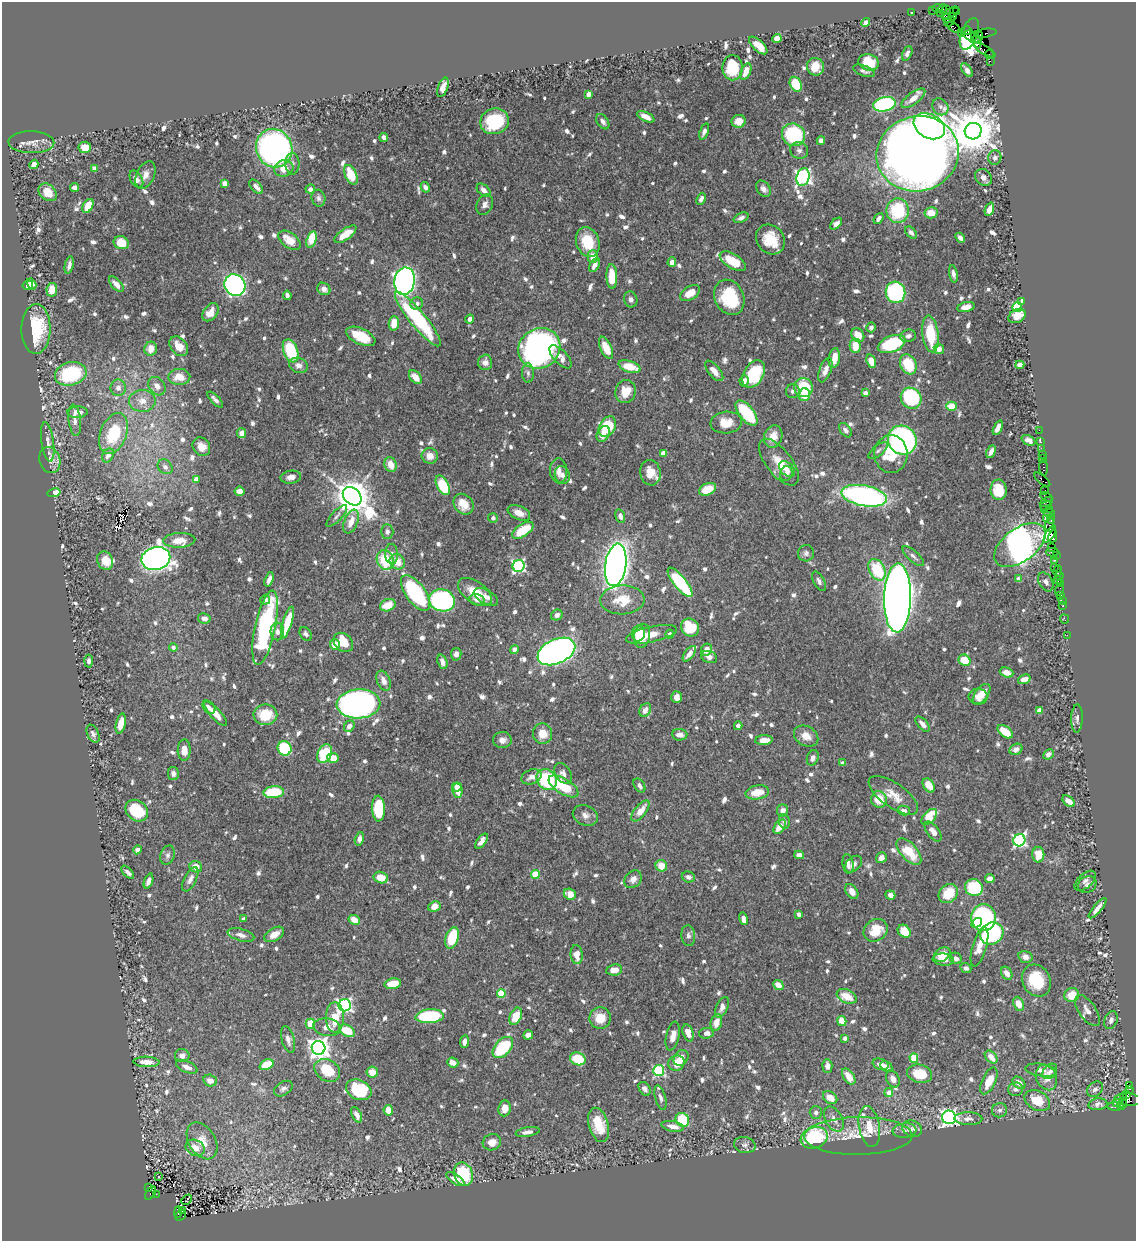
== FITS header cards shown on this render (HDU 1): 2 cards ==
NAXIS1  =                 1134
NAXIS2  =                 1239

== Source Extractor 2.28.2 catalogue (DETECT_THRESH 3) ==
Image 1134 x 1239 px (HDU 1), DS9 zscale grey, 1 PNG px = 1 image px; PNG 1138 x 1243 px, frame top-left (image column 1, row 1239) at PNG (2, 2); each listed source drawn as its Kron ellipse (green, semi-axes under 4 px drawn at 4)
Background 0.6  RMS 0.0089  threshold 0.0266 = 3 sigma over >= 5 px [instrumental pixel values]
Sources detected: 951; of the 951, the 500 brightest by FLUX_AUTO listed and drawn (451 fainter detections omitted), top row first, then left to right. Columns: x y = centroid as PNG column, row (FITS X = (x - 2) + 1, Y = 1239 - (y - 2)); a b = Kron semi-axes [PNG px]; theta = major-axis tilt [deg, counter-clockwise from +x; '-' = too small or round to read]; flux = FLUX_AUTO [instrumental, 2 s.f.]
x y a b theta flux
938 8 5 3 - 30
943 9 5 3 - 18
946 10 3 2 - 14
933 11 3 2 - 23
956 11 3 3 - 28
912 12 2 2 - 6.6
951 13 9 3 30 140
941 14 3 2 - 190
953 16 4 3 - 17
947 18 5 3 - 200
866 22 4 4 - 3.5
949 22 6 3 34 62
954 27 8 4 -36 46
967 31 5 3 - 41
962 33 3 3 - 30
985 33 11 3 6 43
969 34 16 8 69 110
973 37 9 5 -28 67
978 37 6 4 57 480
777 39 4 4 - 7.6
976 40 9 4 -70 320
758 45 11 5 -42 10
984 50 12 3 -31 80
907 53 8 4 64 2.6
989 54 4 2 - 25
990 61 2 2 - 6.3
869 62 10 8 -16 15
815 67 9 8 - 8.3
733 68 12 10 90 25
967 70 8 4 -55 2.8
746 71 8 5 66 6.9
864 71 11 5 -20 2.2
796 84 8 5 -62 26
443 87 10 5 71 5.1
588 94 4 4 - 7.4
913 98 14 6 37 5.7
884 104 11 7 12 76
940 107 9 7 -49 2.9
646 117 9 4 -25 5.9
495 121 14 12 21 35
739 121 7 6 - 5.9
603 122 8 5 -54 2.7
929 126 16 12 -29 190
973 131 8 8 - 2600
704 132 8 4 69 2.7
793 135 12 11 - 47
384 137 4 4 - 2.6
821 141 4 4 - 3
31 142 23 11 -1 5.6
85 147 6 5 - 7.5
274 148 19 18 - 210
799 150 9 8 - 2.6
918 154 41 37 14 1200
995 158 7 6 - 2.1
34 164 5 4 - 4.8
292 164 11 7 89 2.7
94 168 4 4 - 5.5
284 168 10 8 18 7.1
145 175 14 9 65 5
351 175 10 6 -66 15
803 177 9 6 75 210
983 177 9 7 -46 2.8
136 179 9 5 -59 4.7
224 183 4 4 - 5.9
256 187 8 4 -46 2.7
425 187 5 4 - 2.2
75 188 4 4 - 3.3
310 189 5 4 - 2.4
763 189 9 6 -52 2.7
484 190 8 5 -43 3.5
48 192 10 7 -42 8.5
318 198 8 7 - 2.1
701 199 6 4 66 2.5
485 205 10 8 66 3.1
88 206 7 5 61 11
989 209 7 4 69 4.4
898 211 12 11 - 39
931 213 6 5 - 7.9
741 218 8 4 23 2.6
879 218 6 4 53 2.5
836 224 7 4 45 2.8
911 233 7 4 -48 2.1
345 234 13 5 35 10
960 238 5 4 - 3
311 239 8 4 73 21
770 239 16 13 -50 15
290 240 13 7 -36 10
588 242 15 11 -72 19
121 243 8 6 -21 12
593 257 6 5 - 6.8
733 261 14 7 -31 17
672 262 5 4 - 3.9
69 265 9 4 78 2.3
595 265 7 4 60 3.8
953 274 9 4 -79 2.1
612 276 12 5 -88 15
405 281 14 10 80 340
32 284 6 4 -60 3.3
116 284 9 4 -48 4.7
28 285 5 4 - 2.3
235 285 11 10 - 220
324 289 7 6 - 3.6
52 290 7 5 80 9.2
895 292 11 9 -74 86
690 293 11 6 32 9.5
287 295 5 4 - 2.4
729 297 18 14 -63 41
631 299 8 6 -73 2.5
1022 302 3 2 - 3.9
417 304 6 6 - 2.4
966 307 9 5 12 4
1017 307 5 4 - 34
210 312 10 7 53 7.1
1017 316 9 6 29 9.9
418 319 34 8 -50 62
469 319 4 4 - 2.5
394 323 7 5 84 11
871 327 5 4 - 2.3
36 329 25 14 89 32
930 334 18 8 -82 25
858 335 7 6 - 8.1
361 336 15 8 -25 19
908 336 8 6 14 2.2
892 344 14 8 21 43
179 346 11 8 -51 8.2
855 346 7 5 -89 9.9
539 348 22 19 35 250
606 348 12 5 -65 10
151 349 7 6 - 7.5
939 349 5 5 - 5.8
291 351 12 7 -70 33
560 357 14 6 -47 5.1
834 358 10 5 79 8.1
871 361 7 4 -71 8.3
485 362 7 7 - 4.3
908 364 10 8 -64 22
298 365 10 7 -19 3.1
1020 365 4 4 - 3.9
630 367 11 5 -18 14
825 370 13 6 69 4.4
714 371 12 5 -50 5.7
528 373 10 6 -89 2.1
71 374 16 11 15 51
754 374 15 10 59 34
179 377 11 8 0 10
415 377 8 5 -49 7.2
744 381 5 4 - 2.6
157 386 10 7 -51 4.6
118 388 8 7 - 3.6
803 388 9 9 - 30
793 391 7 7 - 2.1
626 392 12 10 71 11
865 393 4 4 - 2.8
804 395 6 5 - 8.2
911 398 11 10 - 60
215 400 10 4 -45 2.3
142 401 13 11 0 6.6
951 406 5 4 - 18
77 412 10 5 3 4.1
747 413 15 7 -51 34
75 420 16 6 -83 2.9
726 423 16 11 6 11
607 427 11 8 57 24
998 428 8 4 65 5
845 430 8 5 -52 2.3
1039 430 2 2 - 9.2
242 433 5 4 - 6
113 434 21 13 68 25
603 434 8 6 61 5.6
773 437 11 9 71 7.9
902 440 15 14 - 170
1028 440 7 5 -25 2.9
48 442 20 6 -82 4.4
1040 442 3 3 - 32
201 447 10 8 -51 5.7
1041 448 2 2 - 15
878 451 12 5 40 2.1
991 452 7 4 64 3.7
663 453 4 4 - 6.9
891 454 19 16 -86 20
1042 454 2 2 - 20
108 455 7 5 60 3
430 456 8 8 - 5.5
1043 458 4 2 - 31
50 460 13 10 -70 4.5
779 462 28 12 -52 12
391 465 7 6 - 8.1
165 467 8 6 -43 2.1
1043 468 8 3 -86 58
787 469 9 6 -44 3.3
559 471 12 8 -87 4.7
650 473 13 10 -80 8.4
786 474 7 6 - 2.8
562 475 9 7 -71 2.9
291 477 10 6 8 3.7
196 479 4 4 - 5.8
1042 480 10 3 -38 83
443 485 10 5 -61 35
707 489 9 5 24 12
999 490 10 8 -88 17
1045 490 2 2 - 20
239 491 5 4 - 4.6
54 493 7 4 13 5.6
352 496 10 8 -44 1600
864 496 23 10 -11 170
1046 497 6 3 -28 34
1046 502 7 3 26 58
464 504 11 9 -50 10
1046 506 5 3 - 23
1044 509 3 2 - 20
1050 509 3 3 - 23
519 513 12 7 -23 6.3
1049 513 6 2 -13 42
337 516 14 5 47 2.1
620 516 7 4 -73 2.9
493 518 5 5 - 2.1
1047 518 3 3 - 24
1051 519 4 2 - 84
351 522 12 6 68 7.6
1050 525 7 4 83 90
523 530 12 6 34 18
387 532 7 6 - 2.4
1050 534 9 3 57 130
1053 536 6 3 78 100
179 540 16 7 3 7.9
1020 545 29 16 36 550
1052 547 2 2 - 15
1052 552 6 2 1 43
806 553 8 8 - 2.1
392 554 10 6 -86 2.8
1056 555 3 2 - 31
913 556 14 5 -42 2.3
156 558 14 11 13 600
385 560 10 8 -70 24
1055 560 4 2 - 48
105 561 9 7 -65 8
397 562 8 7 - 7.8
616 565 21 10 82 550
519 566 6 5 - 100
1054 568 3 2 - 47
877 570 11 7 -61 28
1058 571 6 4 81 60
1059 576 3 2 - 20
269 579 7 4 71 2.9
1018 579 4 4 - 2.1
1058 580 4 3 - 82
819 581 11 5 -62 2.1
680 582 18 6 -51 59
1046 582 10 6 -59 2.6
1060 584 3 2 - 16
1060 589 6 2 71 8.3
475 592 19 10 -35 13
415 593 21 10 -54 58
1061 595 3 3 - 43
486 597 13 7 -29 4.7
897 598 34 13 89 1100
265 600 5 5 - 2.5
442 600 13 11 -18 110
477 600 8 5 -14 3.3
622 600 22 14 2 14
1062 601 3 2 - 6.4
388 605 8 6 21 11
1063 606 3 3 - 25
557 615 6 5 - 3
204 618 6 5 - 3.9
1064 619 5 2 - 9.4
287 623 16 4 74 19
265 628 38 10 78 95
690 628 9 8 - 30
277 631 9 7 -90 3.1
638 633 8 6 76 7.9
306 634 7 5 -58 2.3
651 634 26 7 12 11
670 634 4 4 - 2.9
1067 635 2 2 - 2.8
642 636 12 8 80 15
343 642 11 8 -45 16
335 644 5 5 - 8.3
173 647 4 4 - 3
514 649 4 4 - 4.3
706 650 6 5 - 7.5
556 651 20 12 25 350
456 654 6 5 - 3
689 654 9 4 53 4.7
709 657 8 6 -19 3.6
965 660 6 5 - 14
89 661 6 4 87 2.1
442 662 7 5 -70 2.8
1006 672 7 5 -18 4.9
1024 679 6 4 20 5.3
384 681 10 6 -66 5.2
982 694 12 6 52 7.8
677 697 6 5 - 3.9
978 697 9 8 - 6.4
359 704 22 14 3 260
209 707 7 5 -46 2.6
645 710 7 5 63 4.4
1039 710 4 4 - 7
215 714 15 5 -47 6.5
265 715 12 10 -2 18
1077 718 14 5 88 2.3
121 724 10 4 76 9.5
923 724 9 5 -49 3.5
349 726 6 5 - 3.3
738 726 4 4 - 3.7
1005 732 9 5 -36 12
93 734 9 5 -63 2.1
543 734 10 9 - 8.6
680 735 7 6 - 4.9
806 736 13 9 -29 6.8
502 740 9 8 - 4.3
764 740 9 5 4 5.4
285 748 7 6 - 52
1016 749 7 5 31 2.9
184 750 10 6 90 5.1
324 754 10 7 61 25
1048 754 6 4 43 2.5
333 758 6 5 - 7.5
813 758 8 5 70 3.2
842 763 4 3 - 2.6
563 773 11 7 -54 3.4
173 774 7 5 -79 2.1
531 777 10 7 21 4.2
547 779 11 9 -51 54
639 785 8 5 -58 2.3
929 785 8 5 -57 9.3
564 786 17 7 -31 26
457 787 4 4 - 7.5
457 791 7 5 -80 7.9
274 792 10 6 3 28
757 792 12 7 10 12
893 795 29 12 -35 9.9
879 799 8 8 - 12
1069 801 7 4 -41 5.4
378 809 13 6 -88 40
782 810 6 5 - 3.6
137 811 12 9 -42 25
640 811 12 5 51 8.3
904 811 6 4 -14 2.5
585 815 13 10 -22 3.9
929 817 9 5 47 15
784 821 7 5 -77 2.2
780 827 8 5 55 7.4
933 831 11 6 -53 5
359 839 7 4 75 2.4
1019 840 6 6 - 110
482 841 9 4 52 3.8
137 850 4 4 - 3.4
909 852 16 8 -48 18
167 855 10 7 73 2.1
799 855 5 4 - 3.4
1038 855 8 6 88 11
881 858 5 5 - 2.9
848 864 10 5 -82 2.7
853 864 10 6 43 2.4
661 866 6 5 - 8.6
196 867 6 5 - 6.3
128 872 8 4 -47 2.4
535 874 4 4 - 24
688 877 7 5 -17 2.5
381 878 7 5 -15 9.8
190 879 13 6 63 3.2
633 879 10 7 48 4.1
990 879 5 4 - 3.7
148 881 8 4 69 2.5
1085 881 13 7 42 2.6
1087 884 10 8 30 2.2
974 888 9 8 - 42
852 891 8 5 -55 3.8
570 894 6 5 - 8.6
948 894 10 8 42 18
890 895 5 4 - 2.7
434 906 6 5 - 6.5
1098 908 13 4 50 4.6
799 914 4 3 - 2.4
984 918 13 12 - 120
244 919 4 3 - 2.5
743 919 6 4 -77 3.2
354 920 6 4 -28 8.4
977 923 6 4 37 11
876 930 13 10 35 15
904 931 7 5 -44 14
274 934 11 6 31 6
992 934 12 10 37 75
241 935 14 6 -16 3.5
688 936 10 7 -85 2.4
452 938 11 6 74 28
980 947 20 7 74 8.8
577 955 9 6 -84 7.3
942 955 9 6 35 10
1025 957 7 6 - 3.9
956 958 6 5 - 3
943 960 11 6 -7 4.9
966 968 5 4 - 2.3
614 970 8 5 7 5.8
1007 973 7 5 -56 4.8
1036 980 16 13 -62 25
393 984 8 5 12 15
778 985 5 4 - 6
501 993 4 4 - 22
1072 995 7 7 - 11
847 996 10 6 -25 12
1019 1004 7 5 -66 7.6
345 1005 6 6 - 150
722 1007 11 6 66 4.4
1087 1010 18 8 -55 4.9
430 1016 14 7 4 55
516 1016 9 5 64 13
335 1017 15 9 90 14
600 1018 11 10 - 11
1111 1020 9 6 68 2.9
842 1021 5 4 - 8.5
716 1022 8 5 74 6.8
310 1024 5 4 - 13
327 1027 14 9 -9 7
347 1031 8 5 -28 18
688 1033 9 5 -73 5.3
706 1033 7 5 4 3.6
528 1035 5 4 - 4.7
673 1036 15 6 77 5.2
845 1038 4 3 - 2.9
288 1039 14 6 -75 3.3
464 1042 6 4 80 3
503 1047 12 8 47 41
319 1048 7 7 - 440
182 1056 7 6 - 3.9
991 1057 7 5 -48 6.3
681 1058 8 6 54 6.3
914 1058 4 4 - 20
578 1059 8 6 -17 22
147 1062 13 5 -2 6.5
453 1063 6 5 - 4.5
676 1063 8 7 - 10
881 1064 8 5 -21 4.1
267 1065 7 5 24 21
827 1066 7 5 -86 3.5
886 1066 6 5 - 2.9
187 1067 11 5 -22 3.9
327 1070 14 10 -31 20
659 1070 5 5 - 73
1041 1070 16 6 -7 3.5
1050 1071 9 6 49 2.5
372 1072 6 5 - 6.6
920 1074 12 9 -14 18
849 1076 9 5 -55 8.9
1046 1078 13 10 -64 7.3
893 1079 9 6 -64 4
210 1081 7 6 - 4.3
989 1081 14 6 65 10
1019 1083 7 5 -42 4.6
1129 1085 3 2 - 34
283 1089 10 6 32 2.3
645 1089 7 5 -55 2.4
1015 1089 7 7 - 2.8
1095 1089 9 6 43 2.5
1130 1089 3 3 - 12
359 1090 13 9 -26 30
889 1093 4 4 - 6.7
1126 1095 4 2 - 91
1123 1097 2 2 - 68
660 1098 13 5 -75 2.2
830 1098 8 5 -37 8.3
1037 1100 13 9 -28 14
1128 1100 13 6 -4 180
1117 1103 4 2 - 27
1123 1103 5 3 - 73
1098 1104 9 6 6 2.5
1121 1105 3 3 - 75
1116 1106 8 3 1 99
505 1108 8 6 86 6
388 1110 5 4 - 6.4
1000 1110 7 7 - 2.2
816 1113 6 6 - 2.2
357 1115 8 4 -64 3.6
949 1117 7 6 - 240
834 1119 13 8 -59 4.8
968 1119 14 6 -1 3.3
682 1120 7 6 - 27
599 1125 17 9 -74 19
673 1126 11 5 -12 5.4
869 1127 20 10 -80 13
912 1129 10 8 -26 2.8
904 1131 12 7 7 2.7
528 1132 12 4 9 3.5
858 1136 54 19 1 24
814 1138 14 10 21 48
202 1141 20 13 -59 9.8
492 1142 9 8 - 5.1
745 1145 11 8 -11 2.4
195 1148 10 7 -26 6.6
463 1174 12 9 -70 38
158 1177 3 3 - 3.6
455 1179 10 5 -33 5.8
149 1188 3 3 - 32
151 1193 7 4 56 330
156 1194 2 2 - 25
187 1200 6 2 46 3.7
182 1211 3 3 - 30
178 1212 6 2 86 52
181 1215 6 4 35 290
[451 fainter detections neither listed nor drawn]